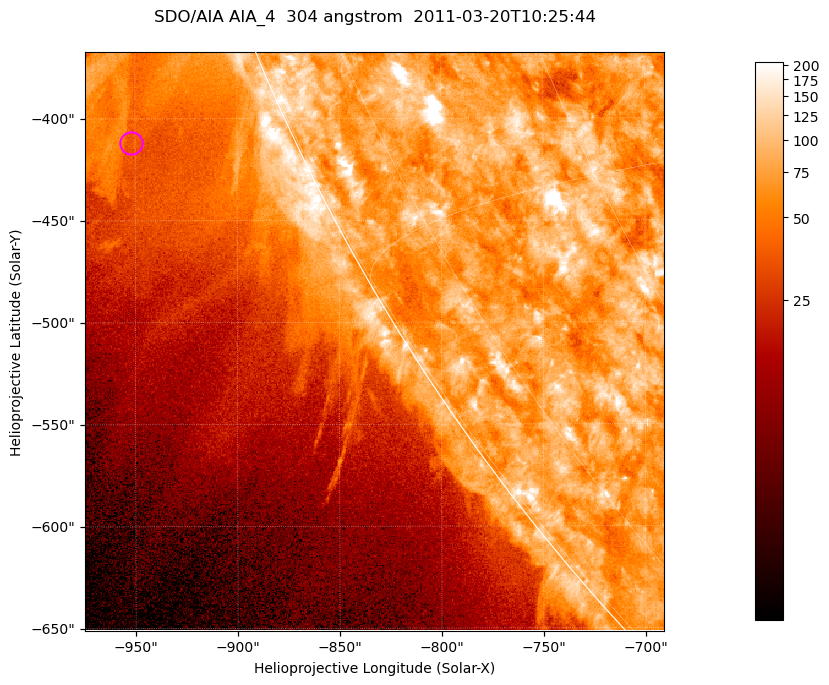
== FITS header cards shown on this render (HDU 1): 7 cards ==
TELESCOP= 'SDO/AIA '           / For AIA: SDO/AIA
INSTRUME= 'AIA_4   '           / For AIA: AIA_ATA1, AIA_ATA2, AIA_ATA3 or AIA_AT
WAVELNTH=                  304 / [angstrom] Wavelength
WAVEUNIT= 'angstrom'           / Wavelength unit: angstrom
DATE-OBS= '2011-03-20T10:25:44.123' / [ISO] Date when observation started; ISO 8
CTYPE1  = 'HPLN-TAN'           / CTYPE1; Typically HPLN
CTYPE2  = 'HPLT-TAN'           / CTYPE2; Typically HPLT

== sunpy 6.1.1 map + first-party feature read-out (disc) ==
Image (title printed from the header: SDO/AIA AIA_4  304 angstrom  2011-03-20T10:25:44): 473 x 473 px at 0.6 arcsec/px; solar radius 964 arcsec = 1606 px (partial field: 1.2% of the solar disc is inside the frame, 43% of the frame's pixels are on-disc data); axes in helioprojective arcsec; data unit not stated in the header (colour bar unlabelled)
Orientation: roll -0.132 deg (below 1 deg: not rotated)
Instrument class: DISC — disc imager (sunpy class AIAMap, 304 A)
Bright regions (active regions / flare kernels): reference = the on-disc median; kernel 5 px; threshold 5 sigma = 109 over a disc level ~75.6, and >= 1.15x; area >= 223 px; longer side >= 6 px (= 3.6 arcsec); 0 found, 0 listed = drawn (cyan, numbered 1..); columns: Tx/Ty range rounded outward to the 2 arcsec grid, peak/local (2 s.f.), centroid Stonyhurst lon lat
Off-limb structures (1.02-1.3 R_sun): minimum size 111 px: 5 found; the strongest spans PA ~110..120 deg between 1.02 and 1.14 R_sun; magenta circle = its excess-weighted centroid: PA ~115 deg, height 1.08 R_sun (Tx ~-952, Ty ~-412 arcsec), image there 1.8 x the reference